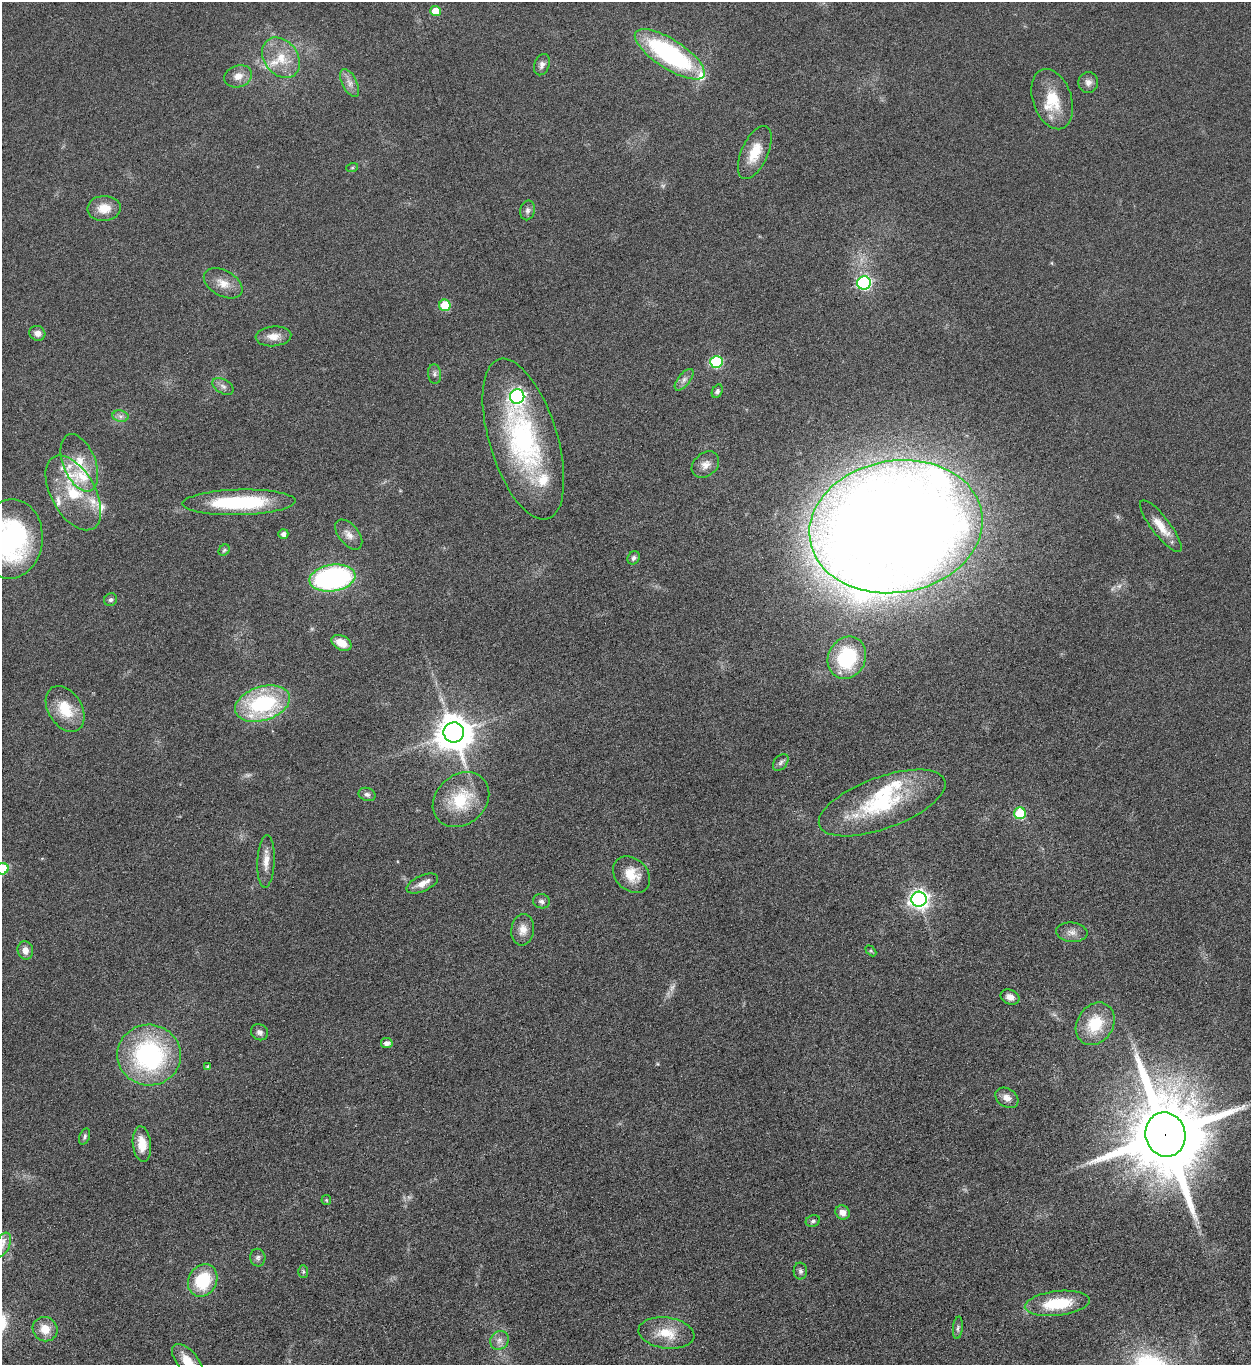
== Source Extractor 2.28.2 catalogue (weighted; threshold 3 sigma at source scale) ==
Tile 6 of 4 x 4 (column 2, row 2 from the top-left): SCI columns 1413-2661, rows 2733-4095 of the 5451 x 5466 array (HDU 1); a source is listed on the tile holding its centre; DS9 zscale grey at full resolution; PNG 1253 x 1367 px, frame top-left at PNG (2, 2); each listed source drawn as its Kron ellipse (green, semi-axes under 4 px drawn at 4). Shown black and unused: <1% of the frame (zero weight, under 4 of 8 exposures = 1% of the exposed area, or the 3 px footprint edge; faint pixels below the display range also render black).
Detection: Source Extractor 2.28.2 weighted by HDU 2 'WHT'; one run over the whole footprint, this tile lists its part. Background 0.0847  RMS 0.0079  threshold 0.0324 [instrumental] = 3 sigma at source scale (4.09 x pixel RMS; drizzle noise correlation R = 1.36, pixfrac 0.8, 0.05/0.05 arcsec/px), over >= 5 px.
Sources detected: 100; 4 too faint to see at this stretch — neither listed nor drawn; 14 inside a brighter listed object's ellipse — not listed separately; the other 82 listed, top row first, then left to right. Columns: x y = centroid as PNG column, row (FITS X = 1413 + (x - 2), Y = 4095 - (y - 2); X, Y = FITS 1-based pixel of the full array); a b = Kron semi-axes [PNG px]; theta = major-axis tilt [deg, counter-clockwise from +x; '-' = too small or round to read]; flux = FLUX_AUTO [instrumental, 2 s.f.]
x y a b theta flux
435 11 5 5 - 14
670 54 40 14 -33 110
281 58 22 16 -53 19
542 65 11 7 71 3.4
238 76 14 10 18 7.5
1088 82 10 10 - 3.8
350 83 15 7 -63 4.9
1052 99 31 19 -71 24
755 152 28 13 66 16
352 168 6 4 18 0.9
104 208 17 12 3 12
527 210 10 7 78 2.7
223 283 21 13 -29 9.6
864 283 7 6 - 130
445 305 5 5 - 32
37 333 8 7 - 4.3
273 336 18 10 5 8.1
716 362 6 6 - 70
435 374 10 6 -83 2.3
684 380 13 6 51 3.4
223 386 11 7 -30 3
717 391 7 5 60 2.1
517 396 7 7 - 200
120 416 8 5 -11 2.6
523 439 83 34 -73 140
79 463 30 16 -68 20
705 465 15 11 42 6.1
73 493 41 22 -61 37
239 502 56 12 1 68
1161 526 32 9 -52 13
896 527 87 66 10 2200
283 534 5 5 - 3.1
349 535 17 10 -51 5.9
11 539 40 32 83 160
224 550 6 5 - 1.1
634 558 7 6 - 2.3
332 578 23 13 9 150
111 600 7 6 - 1.9
342 643 11 7 -28 10
847 658 22 18 63 54
262 704 28 17 18 81
65 709 25 16 -58 22
454 732 10 10 - 1900
781 763 9 6 51 2.2
367 794 8 6 -21 2.5
461 800 31 25 42 32
882 803 67 26 20 70
1020 813 6 6 - 50
266 861 26 8 87 8.1
3 869 6 5 - 46
632 875 21 16 -43 15
422 883 17 8 24 6.7
919 899 7 7 - 360
541 901 8 7 - 2.8
523 930 16 11 83 7
1072 932 16 9 -6 5.2
25 950 9 7 -76 5.2
871 951 6 4 -45 0.96
1010 997 10 7 -24 5
1095 1024 22 18 57 28
260 1032 9 7 -33 3
387 1043 6 5 - 3.7
149 1055 32 30 -4 110
208 1067 4 4 - 2
1007 1098 12 9 -32 5.5
1165 1134 22 20 -75 11000
85 1136 8 5 68 1.6
142 1144 18 9 -84 11
326 1200 5 4 - 1
842 1212 7 6 - 5.5
813 1221 7 5 18 1.5
2 1245 13 7 64 5
258 1258 9 7 -86 2.2
303 1271 6 5 - 1.3
800 1271 8 6 -87 2
203 1280 17 14 61 36
1057 1303 32 12 7 33
958 1328 11 5 84 1.8
45 1329 13 12 - 10
666 1333 28 15 -8 19
499 1340 10 8 46 4
188 1361 21 10 -50 14
Overlapping masked pixels (flux is a lower limit): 1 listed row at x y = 1165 1134
Isophote crosses this tile's border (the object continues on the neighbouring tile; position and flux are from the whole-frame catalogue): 4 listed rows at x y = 11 539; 3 869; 2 1245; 188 1361